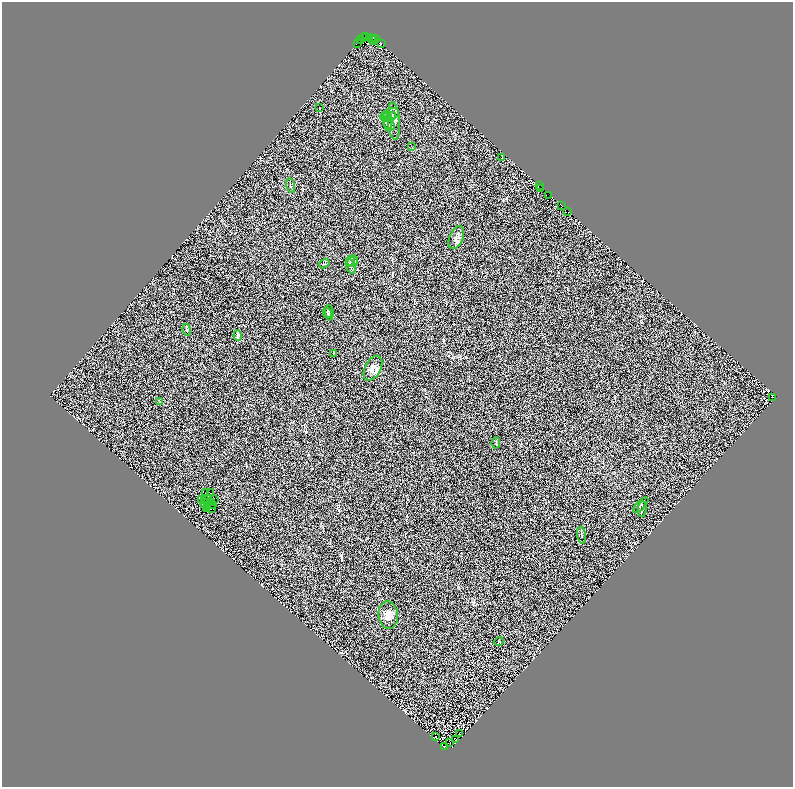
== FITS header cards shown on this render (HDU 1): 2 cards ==
NAXIS1  =                 1582
NAXIS2  =                 1570

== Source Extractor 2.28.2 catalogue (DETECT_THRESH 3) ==
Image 1582 x 1570 px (HDU 1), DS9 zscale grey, zoomed out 1/2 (1 PNG px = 2 x 2 image px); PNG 795 x 789 px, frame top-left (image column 2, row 1569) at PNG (2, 2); each listed source drawn as its Kron ellipse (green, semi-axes under 4 px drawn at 4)
Background 0.349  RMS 0.32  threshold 0.964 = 3 sigma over >= 5 px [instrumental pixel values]
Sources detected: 98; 36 cannot appear on this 1/2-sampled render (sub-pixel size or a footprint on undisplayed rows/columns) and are neither listed nor drawn; the other 62 listed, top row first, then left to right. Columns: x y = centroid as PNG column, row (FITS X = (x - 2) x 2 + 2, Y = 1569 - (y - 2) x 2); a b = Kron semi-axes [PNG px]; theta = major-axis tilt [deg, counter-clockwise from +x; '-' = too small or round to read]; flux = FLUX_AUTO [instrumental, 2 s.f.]
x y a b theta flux
365 36 2 1 - 560
364 37 2 1 - 180
370 37 3 1 - 2000
371 38 2 1 - 280
373 38 2 1 - 2400
375 38 2 1 - 450
360 39 3 1 - 780
374 40 2 1 - 370
357 43 3 2 - 1600
381 43 2 2 - 330
319 107 3 1 - 19
390 114 10 5 21 180
387 117 5 4 - 88
390 117 6 4 37 110
394 120 18 6 -86 360
387 121 11 3 -75 170
389 124 6 4 -31 140
411 146 3 2 - 28
502 157 3 2 - 26
291 185 7 2 -77 50
539 185 2 1 - 440
540 188 2 1 - 300
548 195 2 2 - 660
561 205 3 2 - 85
568 211 2 1 - 64
456 237 12 7 67 260
350 260 5 4 - 120
353 261 6 5 - 160
324 263 6 2 33 43
351 266 8 2 -70 110
327 312 5 2 - 48
329 312 8 2 -86 60
187 329 6 2 -75 67
238 335 5 3 - 83
333 353 4 2 - 33
373 368 13 8 62 390
773 397 2 1 - 250
160 401 4 2 - 41
496 442 5 2 - 40
205 492 3 2 - 81
210 492 2 1 - 9.3
207 498 2 1 - 14
202 499 2 1 - 30
204 499 3 2 - 30
214 499 2 1 - 8.1
210 502 3 1 - 6.2
212 502 2 1 - 53
205 503 5 2 - 56
212 504 3 2 - 16
641 505 10 2 45 79
208 506 2 1 - 57
206 508 4 1 - 16
212 508 2 1 - 2.6
642 509 8 2 87 79
581 535 8 2 -82 54
388 615 13 9 -84 510
499 641 5 2 - 37
460 733 2 1 - 19
436 736 2 1 - 21
456 739 3 1 - 24
450 742 2 1 - 19
444 746 2 1 - 97
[36 sub-pixel or undisplayed-footprint detections neither listed nor drawn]